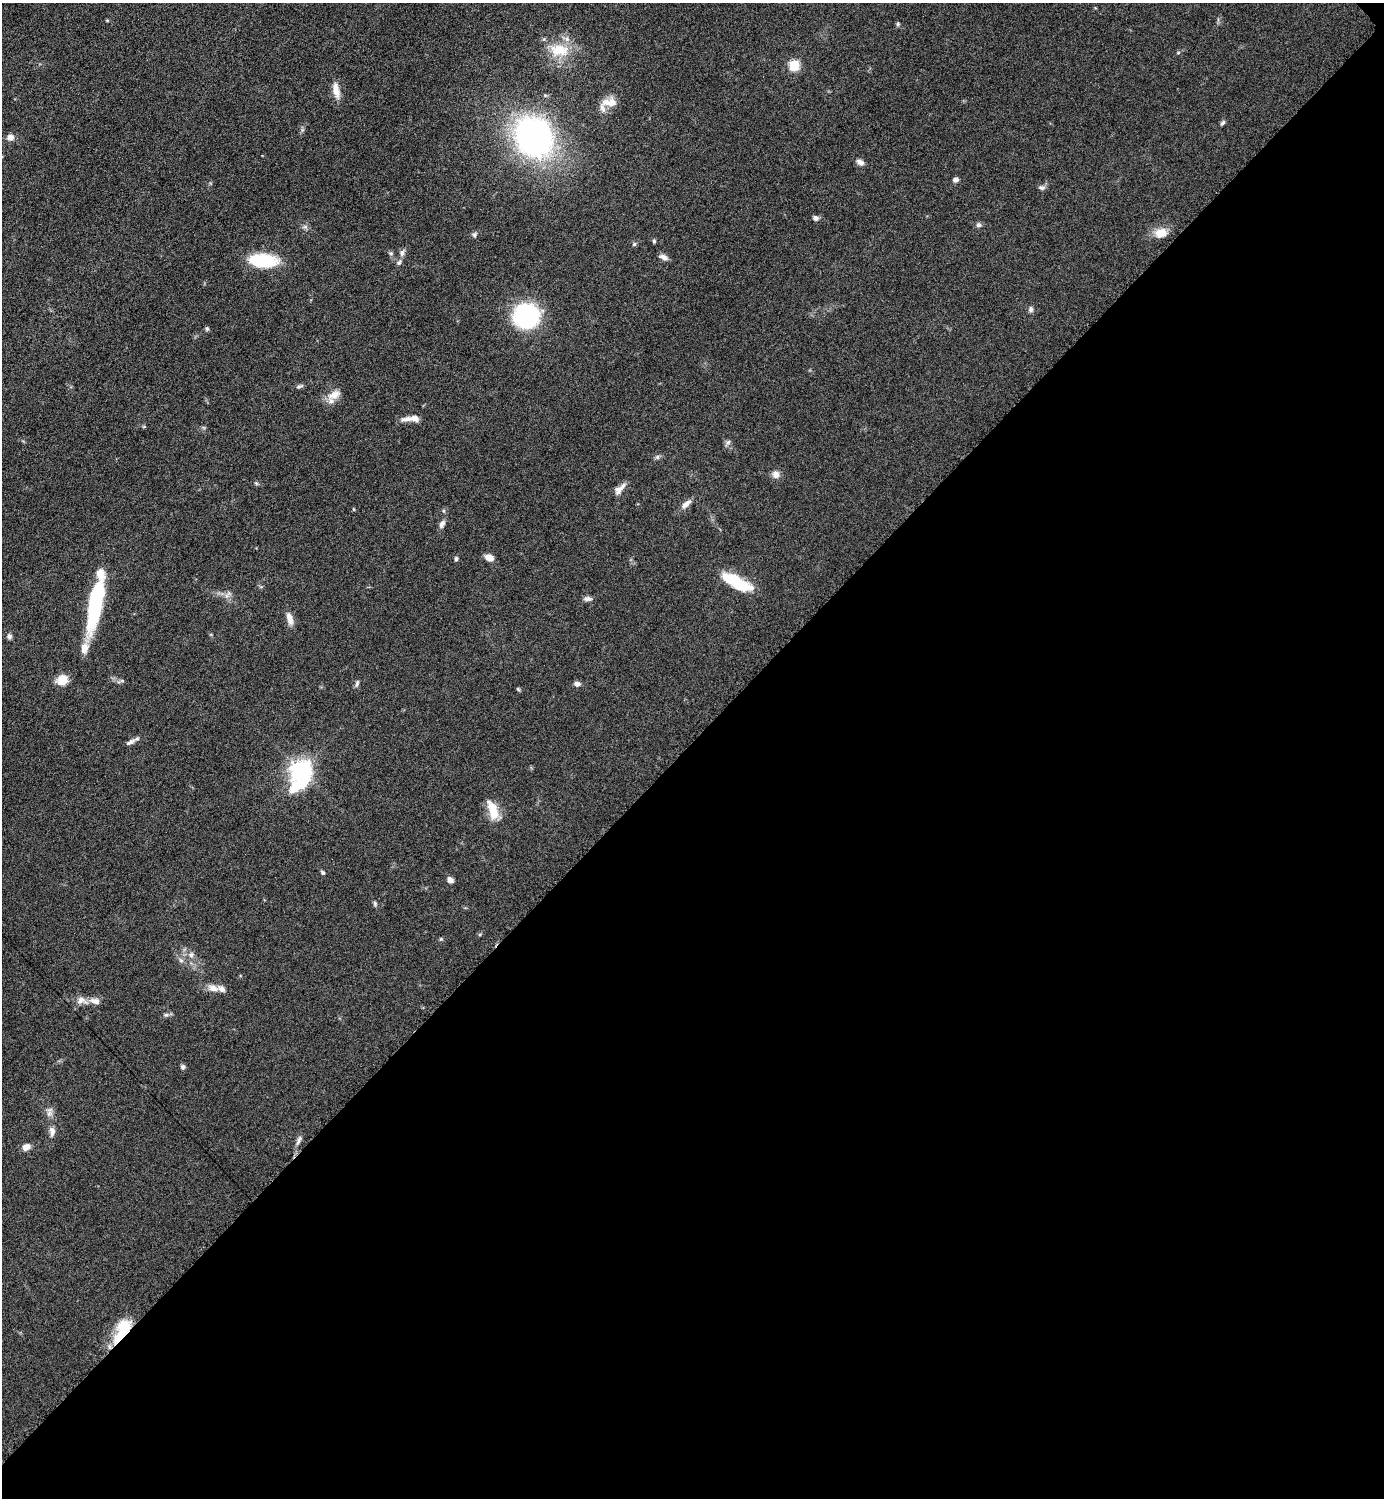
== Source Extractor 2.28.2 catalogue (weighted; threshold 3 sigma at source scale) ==
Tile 12 of 4 x 4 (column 4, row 3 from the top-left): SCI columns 4453-5834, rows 1504-2999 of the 6002 x 6002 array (HDU 1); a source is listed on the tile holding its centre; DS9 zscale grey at full resolution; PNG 1386 x 1500 px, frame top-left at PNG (2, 3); no overlay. Shown black and unused: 51% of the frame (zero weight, under 6 of 12 exposures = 1% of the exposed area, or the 3 px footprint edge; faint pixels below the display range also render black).
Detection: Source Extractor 2.28.2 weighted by HDU 2 'WHT'; one run over the whole footprint, this tile lists its part. Background 0.0871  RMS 0.0038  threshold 0.0156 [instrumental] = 3 sigma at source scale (4.09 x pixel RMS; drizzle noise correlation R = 1.36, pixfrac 0.8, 0.05/0.05 arcsec/px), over >= 5 px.
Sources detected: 74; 5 inside a brighter listed object's ellipse — not listed separately; the other 69 listed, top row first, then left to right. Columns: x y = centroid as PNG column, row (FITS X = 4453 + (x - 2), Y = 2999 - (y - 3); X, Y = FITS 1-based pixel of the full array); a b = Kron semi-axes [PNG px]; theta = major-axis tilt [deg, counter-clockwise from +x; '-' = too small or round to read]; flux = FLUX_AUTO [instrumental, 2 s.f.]
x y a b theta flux
107 20 4 4 - 0.36
898 24 5 5 - 0.54
559 50 29 17 -3 11
1178 52 5 3 - 0.35
794 65 5 5 - 26
336 90 22 8 -80 3.7
610 102 20 10 2 4.6
1223 123 8 5 45 0.67
10 137 8 7 - 1.8
534 137 27 24 -64 130
860 162 10 6 -26 1.5
955 180 5 5 - 1.4
1042 187 9 6 -10 1
816 218 8 6 -22 1.1
979 225 7 6 - 0.95
1161 233 17 12 8 4.7
474 235 7 5 78 0.74
654 241 5 5 - 0.48
634 244 5 4 - 0.53
391 253 6 5 - 0.6
402 253 9 6 85 1.3
664 257 10 6 -29 1.7
263 260 33 14 -5 16
399 263 7 5 50 0.78
1031 309 8 6 -84 0.94
526 316 18 17 - 57
207 328 6 5 - 0.55
299 386 12 4 22 0.8
334 395 20 11 27 3.9
414 418 15 9 -4 3
728 442 7 6 - 0.9
657 457 7 5 47 0.77
776 474 10 9 - 1.9
256 483 6 4 -44 0.47
619 489 17 7 46 2.5
686 504 15 7 41 2.2
353 509 5 3 - 0.35
444 511 6 3 -71 0.43
442 524 11 6 60 1.4
489 557 9 6 -25 3.2
456 559 6 4 89 0.64
736 582 36 12 -27 14
226 596 8 4 71 0.96
587 599 11 6 3 1.2
95 603 54 13 79 35
290 619 15 7 -74 2.9
9 636 7 6 - 0.95
62 680 12 10 41 4.9
357 683 8 5 79 0.79
577 684 7 5 -17 1.4
518 689 6 4 -45 0.44
130 742 16 5 28 1.5
301 771 12 8 78 220
493 810 24 10 -72 7
323 873 6 4 -46 0.6
450 880 6 5 - 1.9
375 904 7 5 -75 0.62
441 939 5 5 - 0.43
191 955 8 6 59 1.3
181 960 7 4 -1 0.71
213 988 15 9 -16 2.9
81 1000 16 9 -16 2.8
166 1015 7 4 1 0.71
183 1067 6 5 - 0.85
49 1112 14 7 76 1.8
52 1131 11 7 -85 1.9
299 1140 14 5 68 1.4
26 1147 9 7 26 2.4
122 1330 33 14 62 12
Overlapping masked pixels (flux is a lower limit): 1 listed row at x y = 122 1330